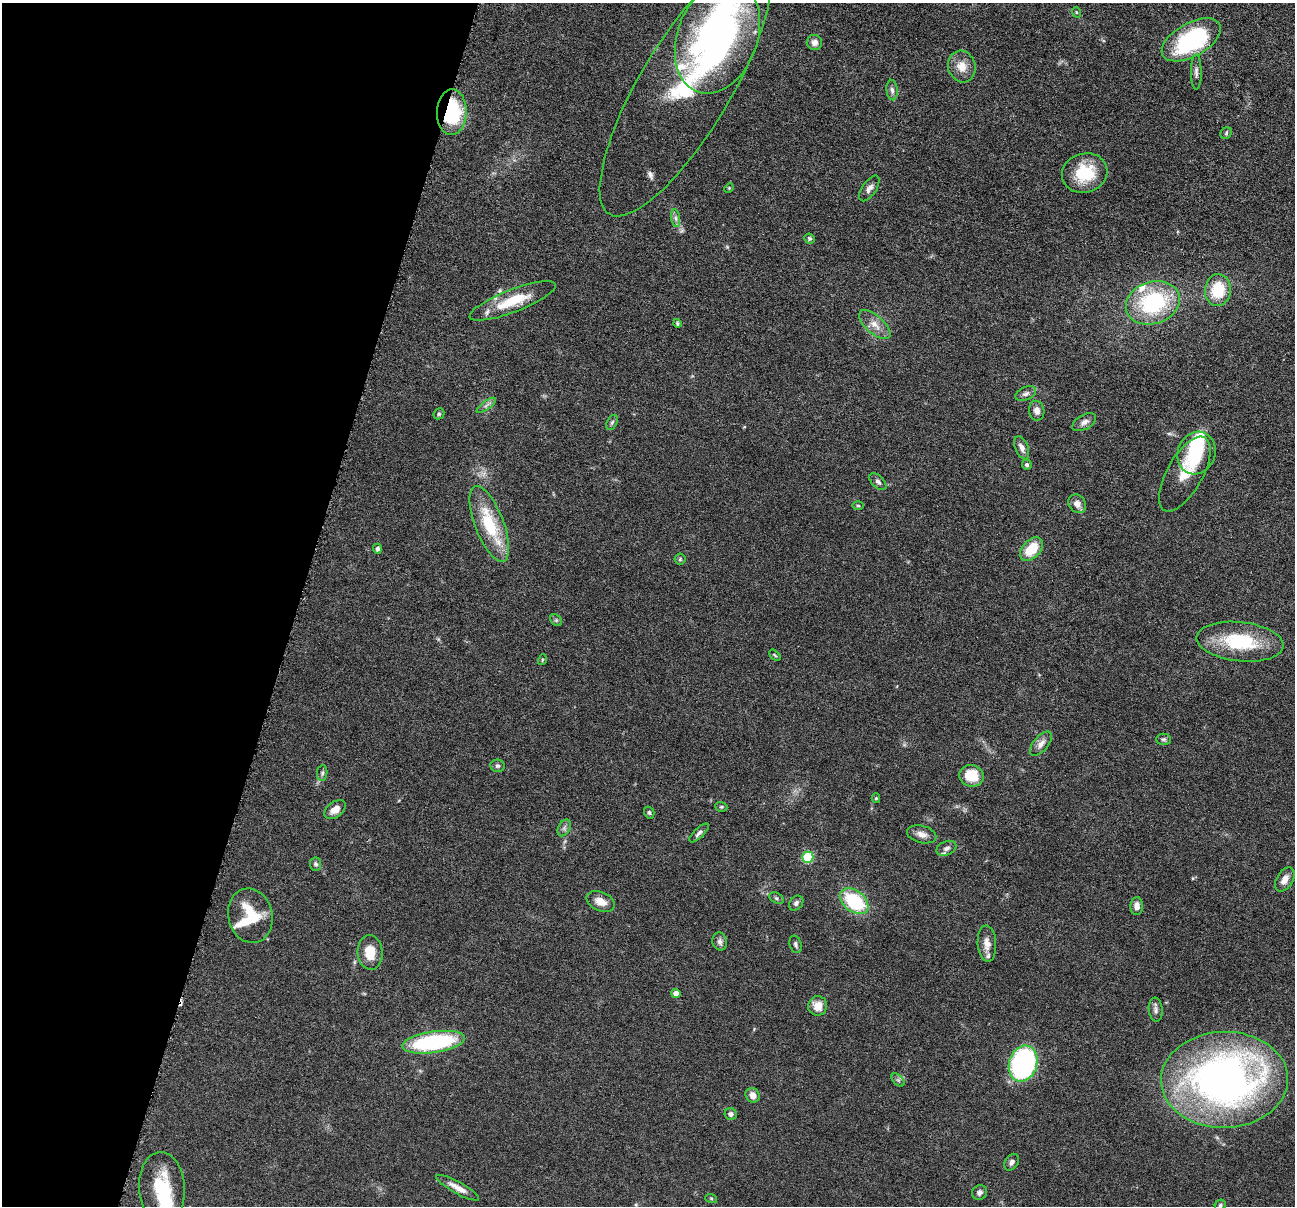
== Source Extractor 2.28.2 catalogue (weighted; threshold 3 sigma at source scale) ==
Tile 9 of 4 x 4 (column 1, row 3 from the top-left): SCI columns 5-1297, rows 1459-2662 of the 5182 x 5200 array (HDU 1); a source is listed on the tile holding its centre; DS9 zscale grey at full resolution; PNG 1297 x 1208 px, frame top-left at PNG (2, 3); each listed source drawn as its Kron ellipse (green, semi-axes under 4 px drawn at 4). Shown black and unused: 23% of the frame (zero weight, under 4 of 8 exposures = <1% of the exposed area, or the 3 px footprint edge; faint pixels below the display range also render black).
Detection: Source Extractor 2.28.2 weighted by HDU 2 'WHT'; one run over the whole footprint, this tile lists its part. Background 0.0362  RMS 0.0035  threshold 0.0142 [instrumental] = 3 sigma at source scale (4.09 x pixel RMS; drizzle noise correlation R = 1.36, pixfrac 0.8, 0.05/0.05 arcsec/px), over >= 5 px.
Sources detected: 89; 3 inside a brighter object's white glare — neither listed nor drawn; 4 inside a brighter listed object's ellipse — not listed separately; the other 82 listed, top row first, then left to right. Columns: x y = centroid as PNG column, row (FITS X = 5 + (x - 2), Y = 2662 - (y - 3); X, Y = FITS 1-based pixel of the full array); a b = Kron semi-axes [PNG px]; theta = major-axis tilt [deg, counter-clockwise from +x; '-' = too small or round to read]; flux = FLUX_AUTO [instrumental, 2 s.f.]
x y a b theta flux
1076 12 5 3 - 0.29
717 37 58 40 69 120
1191 40 32 17 29 41
814 42 8 7 - 1.6
962 66 16 13 -73 4.2
1196 72 18 5 -89 1.4
685 87 148 45 59 59
892 90 10 5 -84 1.1
452 112 23 15 88 25
1226 133 6 5 - 0.53
1085 173 23 19 16 14
729 188 5 4 - 0.36
869 188 15 7 56 1.6
676 218 9 4 -81 0.93
810 239 5 5 - 0.69
1218 290 16 13 86 11
513 301 46 11 21 11
1153 303 27 21 19 31
677 323 4 4 - 0.49
875 325 19 9 -42 3.4
1026 394 11 6 22 1.2
486 405 11 3 35 0.76
1037 411 10 7 -79 1.6
439 414 6 5 - 0.46
612 422 8 5 62 0.72
1084 422 13 7 30 1.7
1022 448 12 6 -68 1.7
1196 453 22 18 66 14
1027 465 5 5 - 0.61
1185 474 42 18 61 9
878 482 10 6 -45 0.96
1077 504 10 8 -50 2.2
858 506 6 4 -1 0.41
489 524 40 14 -69 18
377 549 5 4 - 0.78
1031 549 14 9 48 8.8
680 559 5 5 - 0.5
556 620 6 5 - 0.57
1240 642 43 19 -6 22
775 655 7 2 -45 0.32
542 660 5 3 - 0.31
1164 739 7 5 0 0.67
1041 744 14 7 49 2
497 766 7 6 - 0.73
322 773 8 5 81 0.69
972 776 12 10 -14 7.6
876 798 5 4 - 0.44
721 807 6 4 -18 0.46
335 810 12 7 37 2.7
649 813 6 5 - 0.61
564 828 9 5 61 1.1
699 833 12 5 44 1.1
922 834 15 8 -14 2.2
946 848 10 7 24 1.4
808 857 5 5 - 23
316 864 6 5 - 0.7
1285 879 13 8 58 2.3
776 898 7 5 -27 0.67
601 901 15 9 -24 3.2
854 901 16 10 -38 21
796 903 8 6 48 1.1
1137 906 9 6 87 1.7
250 916 27 22 -76 11
720 942 9 7 -77 1.2
796 944 9 6 -74 0.88
987 944 18 9 -86 3
370 952 17 12 -86 6.2
676 993 4 4 - 2.1
818 1006 10 9 - 3.9
1156 1010 12 7 -83 1.2
434 1042 32 10 8 38
1023 1063 18 14 73 61
898 1080 8 4 -45 0.68
1224 1080 63 48 2 180
753 1095 7 7 - 2.2
731 1114 6 5 - 0.95
1012 1162 9 6 57 1.1
162 1188 36 23 -87 16
458 1188 24 6 -29 3
980 1193 8 7 - 1.2
711 1198 6 4 -19 0.37
1220 1205 6 5 - 0.65
Overlapping masked pixels (flux is a lower limit): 1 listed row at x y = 452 112
Isophote crosses this tile's border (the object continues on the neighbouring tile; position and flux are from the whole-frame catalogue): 2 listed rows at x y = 717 37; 1220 1205